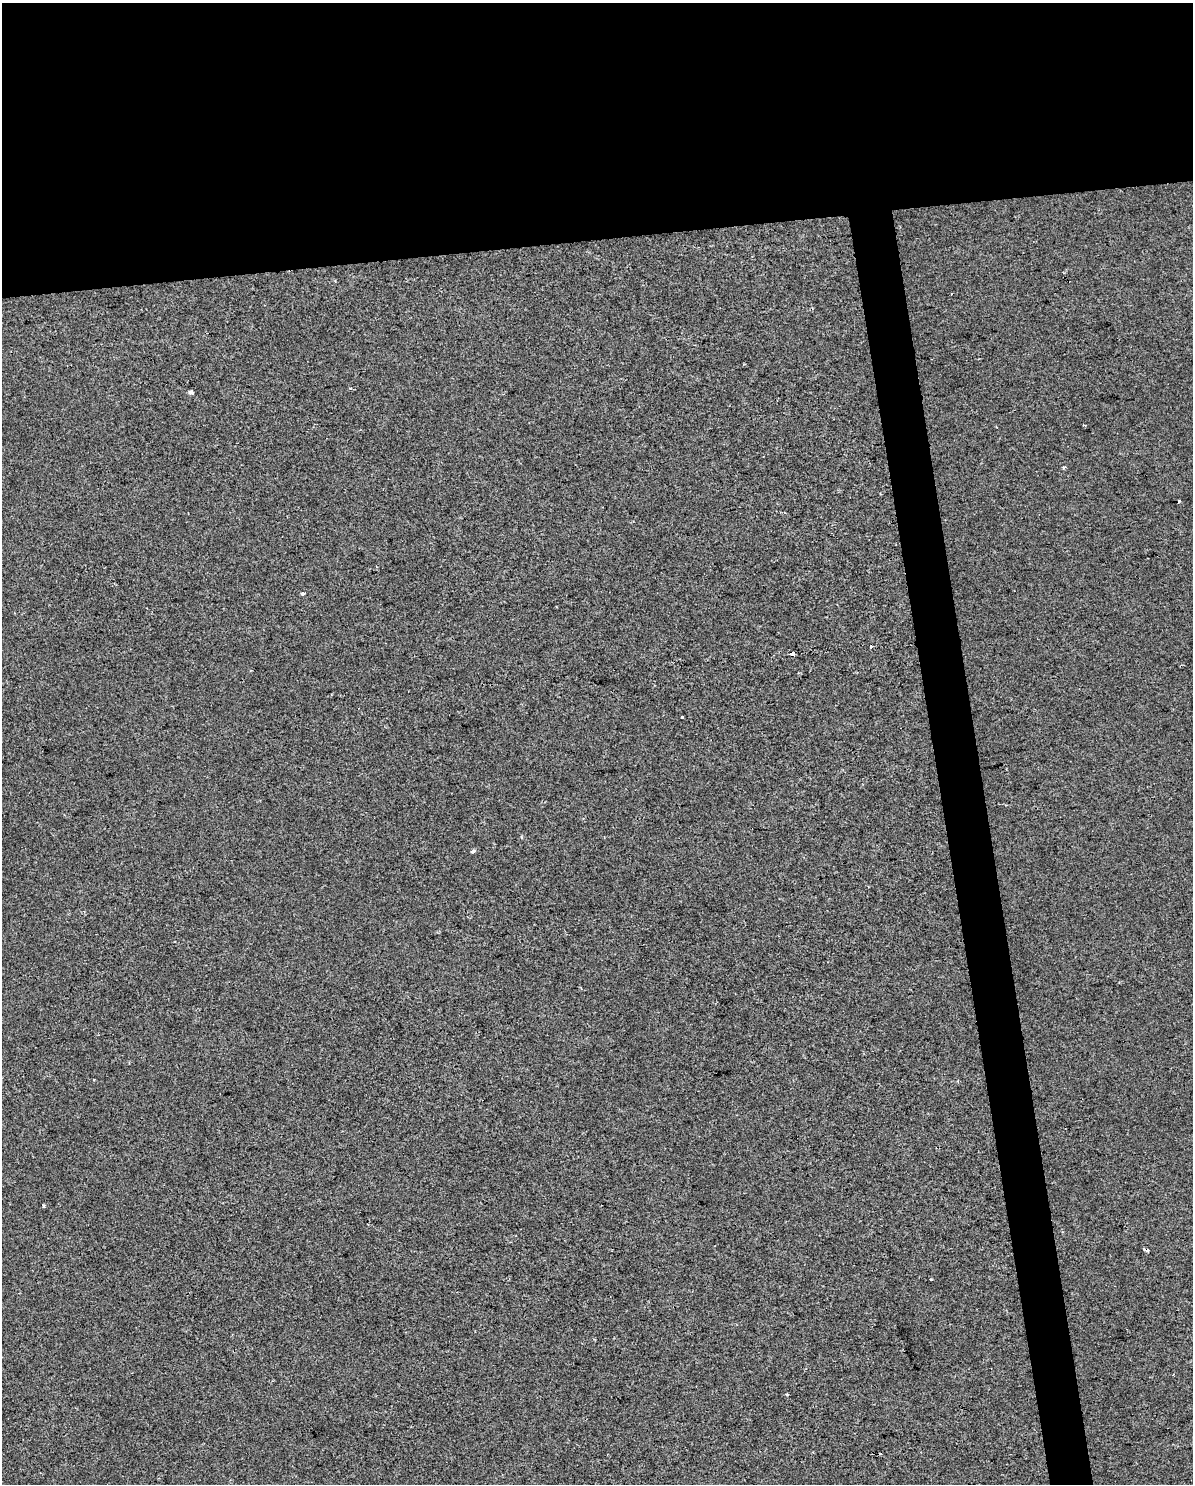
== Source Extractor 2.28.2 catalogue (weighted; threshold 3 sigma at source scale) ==
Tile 2 of 4 x 3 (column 2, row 1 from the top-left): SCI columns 1192-2382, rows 3028-4509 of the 4764 x 4529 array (HDU 1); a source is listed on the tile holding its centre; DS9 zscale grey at full resolution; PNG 1195 x 1486 px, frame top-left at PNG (2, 3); no overlay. Shown black and unused: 19% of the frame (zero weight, under 2 of 3 exposures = <1% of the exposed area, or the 3 px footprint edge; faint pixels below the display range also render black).
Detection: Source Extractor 2.28.2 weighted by HDU 2 'WHT'; one run over the whole footprint, this tile lists its part. Background -5.27e-04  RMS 0.0042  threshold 0.0187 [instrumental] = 3 sigma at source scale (4.5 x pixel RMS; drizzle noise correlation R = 1.50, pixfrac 1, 0.0396/0.0396 arcsec/px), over >= 5 px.
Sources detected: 17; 1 cosmic-ray / hot-pixel residue — not listed; the other 16 listed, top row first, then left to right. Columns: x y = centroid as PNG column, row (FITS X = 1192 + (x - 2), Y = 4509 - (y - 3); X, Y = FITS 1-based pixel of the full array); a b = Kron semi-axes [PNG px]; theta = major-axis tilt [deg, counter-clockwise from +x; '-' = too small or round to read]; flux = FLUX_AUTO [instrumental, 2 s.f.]
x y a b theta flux
951 294 2 2 - 0.33
350 388 4 3 - 0.49
190 392 4 4 - 1.1
1063 467 3 3 - 1
1178 501 3 3 - 1.5
302 594 4 3 - 1.6
871 646 3 3 - 3.7
793 654 4 4 - 4.2
682 717 3 3 - 4.6
521 837 4 3 - 0.49
473 851 7 3 54 0.65
94 1080 3 3 - 0.41
44 1206 4 3 - 0.54
1146 1250 6 3 -25 2.9
931 1280 3 2 - 0.39
787 1394 4 3 - 0.38
Overlapping masked pixels (flux is a lower limit): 2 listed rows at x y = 793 654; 1146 1250